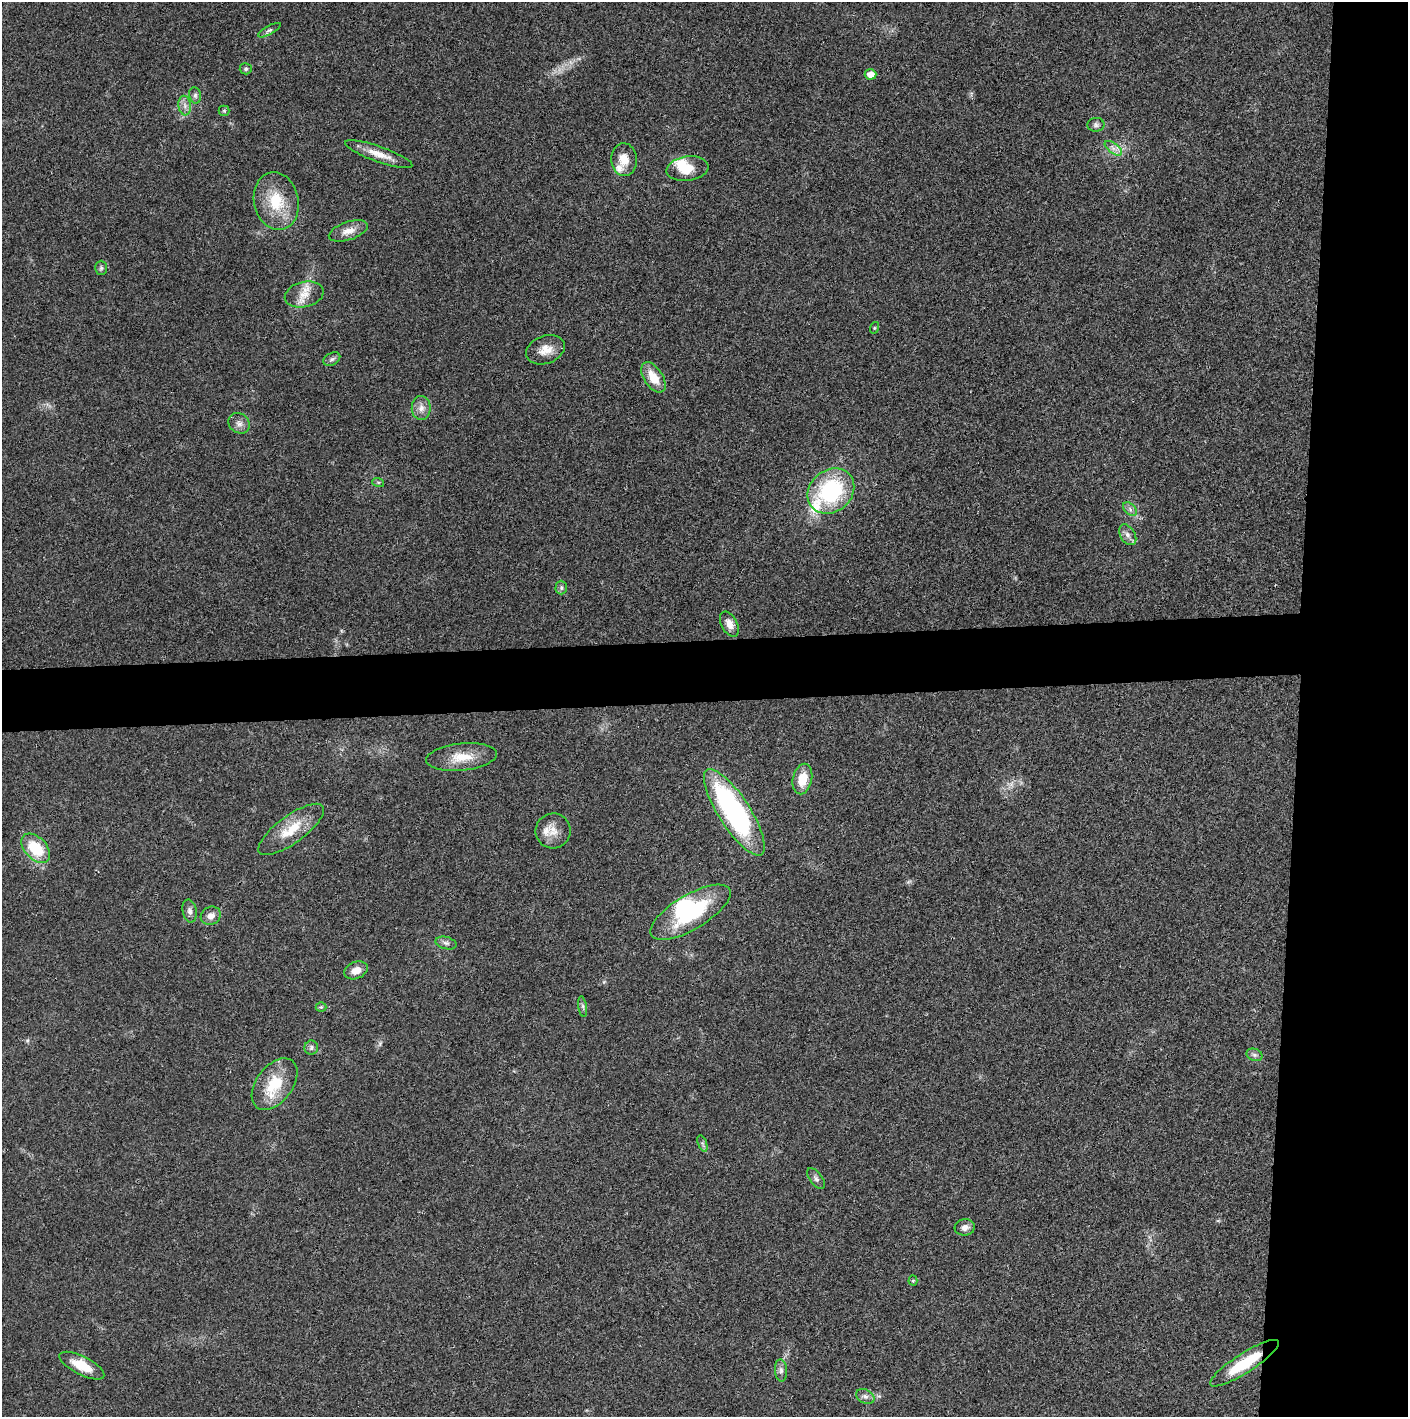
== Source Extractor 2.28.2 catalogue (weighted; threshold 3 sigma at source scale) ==
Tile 6 of 3 x 3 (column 3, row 2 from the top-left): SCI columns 2815-4220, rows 1417-2831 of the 4222 x 4245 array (HDU 1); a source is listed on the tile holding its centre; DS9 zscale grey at full resolution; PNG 1410 x 1419 px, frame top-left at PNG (2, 2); each listed source drawn as its Kron ellipse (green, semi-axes under 4 px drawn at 4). Shown black and unused: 12% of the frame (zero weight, under 3 of 4 exposures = <1% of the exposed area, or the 3 px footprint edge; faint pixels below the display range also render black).
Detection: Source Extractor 2.28.2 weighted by HDU 2 'WHT'; one run over the whole footprint, this tile lists its part. Background 0.0189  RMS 0.0041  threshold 0.0185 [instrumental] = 3 sigma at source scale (4.5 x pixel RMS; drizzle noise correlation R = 1.50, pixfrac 1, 0.05/0.05 arcsec/px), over >= 5 px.
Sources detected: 56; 2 inside a brighter object's white glare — neither listed nor drawn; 3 inside a brighter listed object's ellipse — not listed separately; the other 51 listed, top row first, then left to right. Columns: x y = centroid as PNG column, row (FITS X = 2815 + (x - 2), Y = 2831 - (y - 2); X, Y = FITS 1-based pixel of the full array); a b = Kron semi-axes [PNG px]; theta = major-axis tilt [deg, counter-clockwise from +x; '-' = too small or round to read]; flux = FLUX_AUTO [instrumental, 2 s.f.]
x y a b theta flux
269 30 12 4 29 1.1
246 69 6 5 - 0.79
871 74 6 5 - 3.8
195 95 8 6 -78 1.1
185 106 10 6 -83 1.9
224 111 5 5 - 0.56
1096 125 8 7 - 1.1
1113 148 10 5 -35 2
379 154 35 7 -19 5.9
624 160 16 13 -86 5.7
687 169 21 12 8 7.7
276 201 29 22 -78 16
348 231 20 9 18 4.3
101 268 7 6 - 0.85
304 295 20 12 13 5.8
874 328 6 4 72 0.48
546 350 20 13 20 5.7
332 359 9 6 30 1.2
653 377 17 9 -57 7.7
421 408 12 9 -88 3
239 423 11 9 -38 2.4
378 482 6 4 -18 0.51
831 491 25 21 41 39
1130 509 8 5 -47 1.2
1128 535 11 7 -58 2
561 588 7 5 90 1
729 624 14 8 -63 3.2
462 757 35 13 6 10
802 779 15 9 77 8.2
734 812 50 16 -57 82
291 829 39 14 36 12
553 831 17 17 - 5.3
36 848 17 11 -45 15
190 911 11 7 -79 1.7
690 912 45 17 31 35
211 916 10 9 - 2.8
446 943 11 6 -15 1.4
356 970 12 8 22 3.8
321 1007 5 5 - 0.59
583 1007 10 4 -81 0.88
311 1048 7 7 - 1.2
1254 1055 8 6 -20 1.3
275 1084 29 18 53 15
702 1143 9 4 -71 0.86
816 1179 12 6 -53 1.3
965 1227 10 8 8 2.3
913 1280 5 4 - 0.48
1244 1363 40 9 33 17
82 1366 24 9 -27 9.5
781 1370 11 6 -85 1.5
865 1396 10 7 -25 1.5
Overlapping masked pixels (flux is a lower limit): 1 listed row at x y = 1244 1363